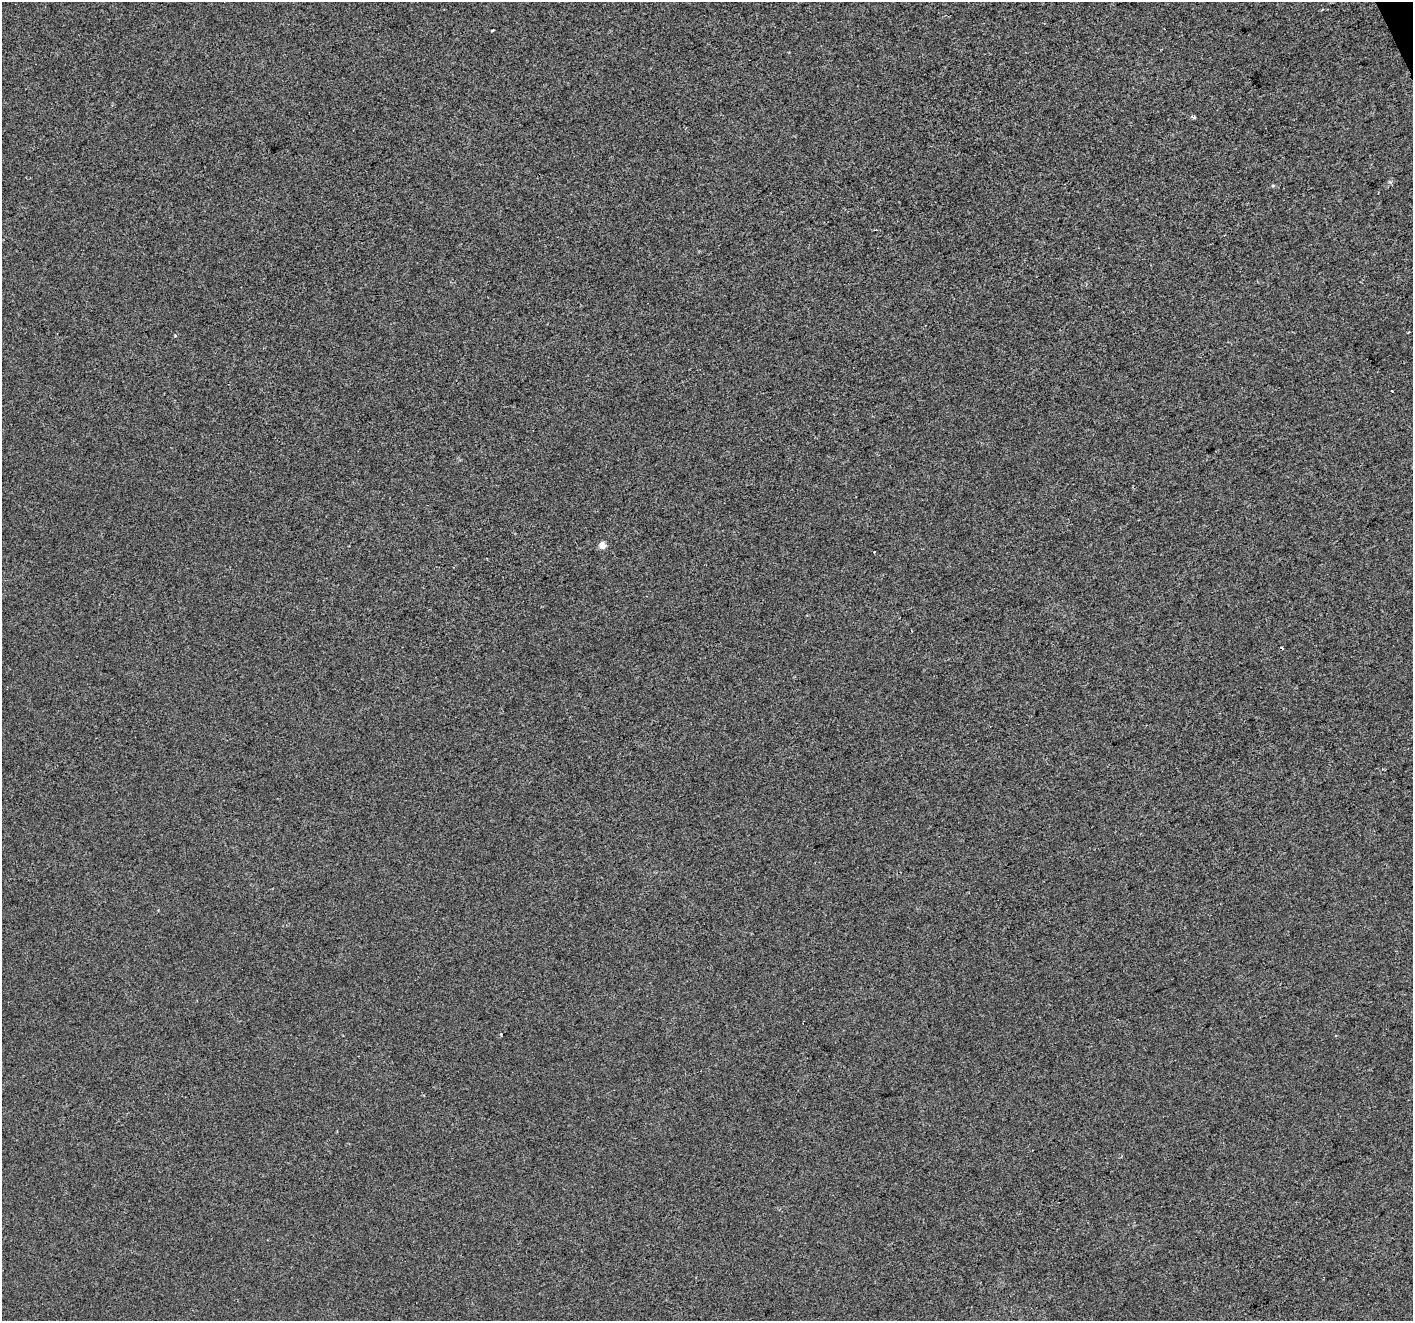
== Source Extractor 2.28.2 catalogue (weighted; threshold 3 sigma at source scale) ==
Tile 10 of 4 x 4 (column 2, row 3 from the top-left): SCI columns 1413-2823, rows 1464-2782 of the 5646 x 5506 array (HDU 1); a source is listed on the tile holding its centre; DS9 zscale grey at full resolution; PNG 1415 x 1323 px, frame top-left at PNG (2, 2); no overlay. Shown black and unused: <1% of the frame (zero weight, under 2 of 3 exposures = <1% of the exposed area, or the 3 px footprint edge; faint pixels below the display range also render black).
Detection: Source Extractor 2.28.2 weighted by HDU 2 'WHT'; one run over the whole footprint, this tile lists its part. Background -4.19e-04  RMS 0.0056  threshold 0.025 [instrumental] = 3 sigma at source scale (4.5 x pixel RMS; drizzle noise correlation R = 1.50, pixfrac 1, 0.0396/0.0396 arcsec/px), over >= 5 px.
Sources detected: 8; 3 cosmic-ray / hot-pixel residue — not listed; the other 5 listed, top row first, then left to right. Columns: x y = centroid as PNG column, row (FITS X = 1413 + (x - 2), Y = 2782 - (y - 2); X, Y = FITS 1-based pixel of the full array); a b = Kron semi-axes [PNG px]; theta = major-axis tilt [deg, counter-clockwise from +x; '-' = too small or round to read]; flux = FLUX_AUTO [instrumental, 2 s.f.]
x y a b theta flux
492 30 4 3 - 1.6
1194 117 4 3 - 1.2
1273 186 6 4 2 0.67
175 336 4 4 - 0.6
602 545 5 4 - 7.2